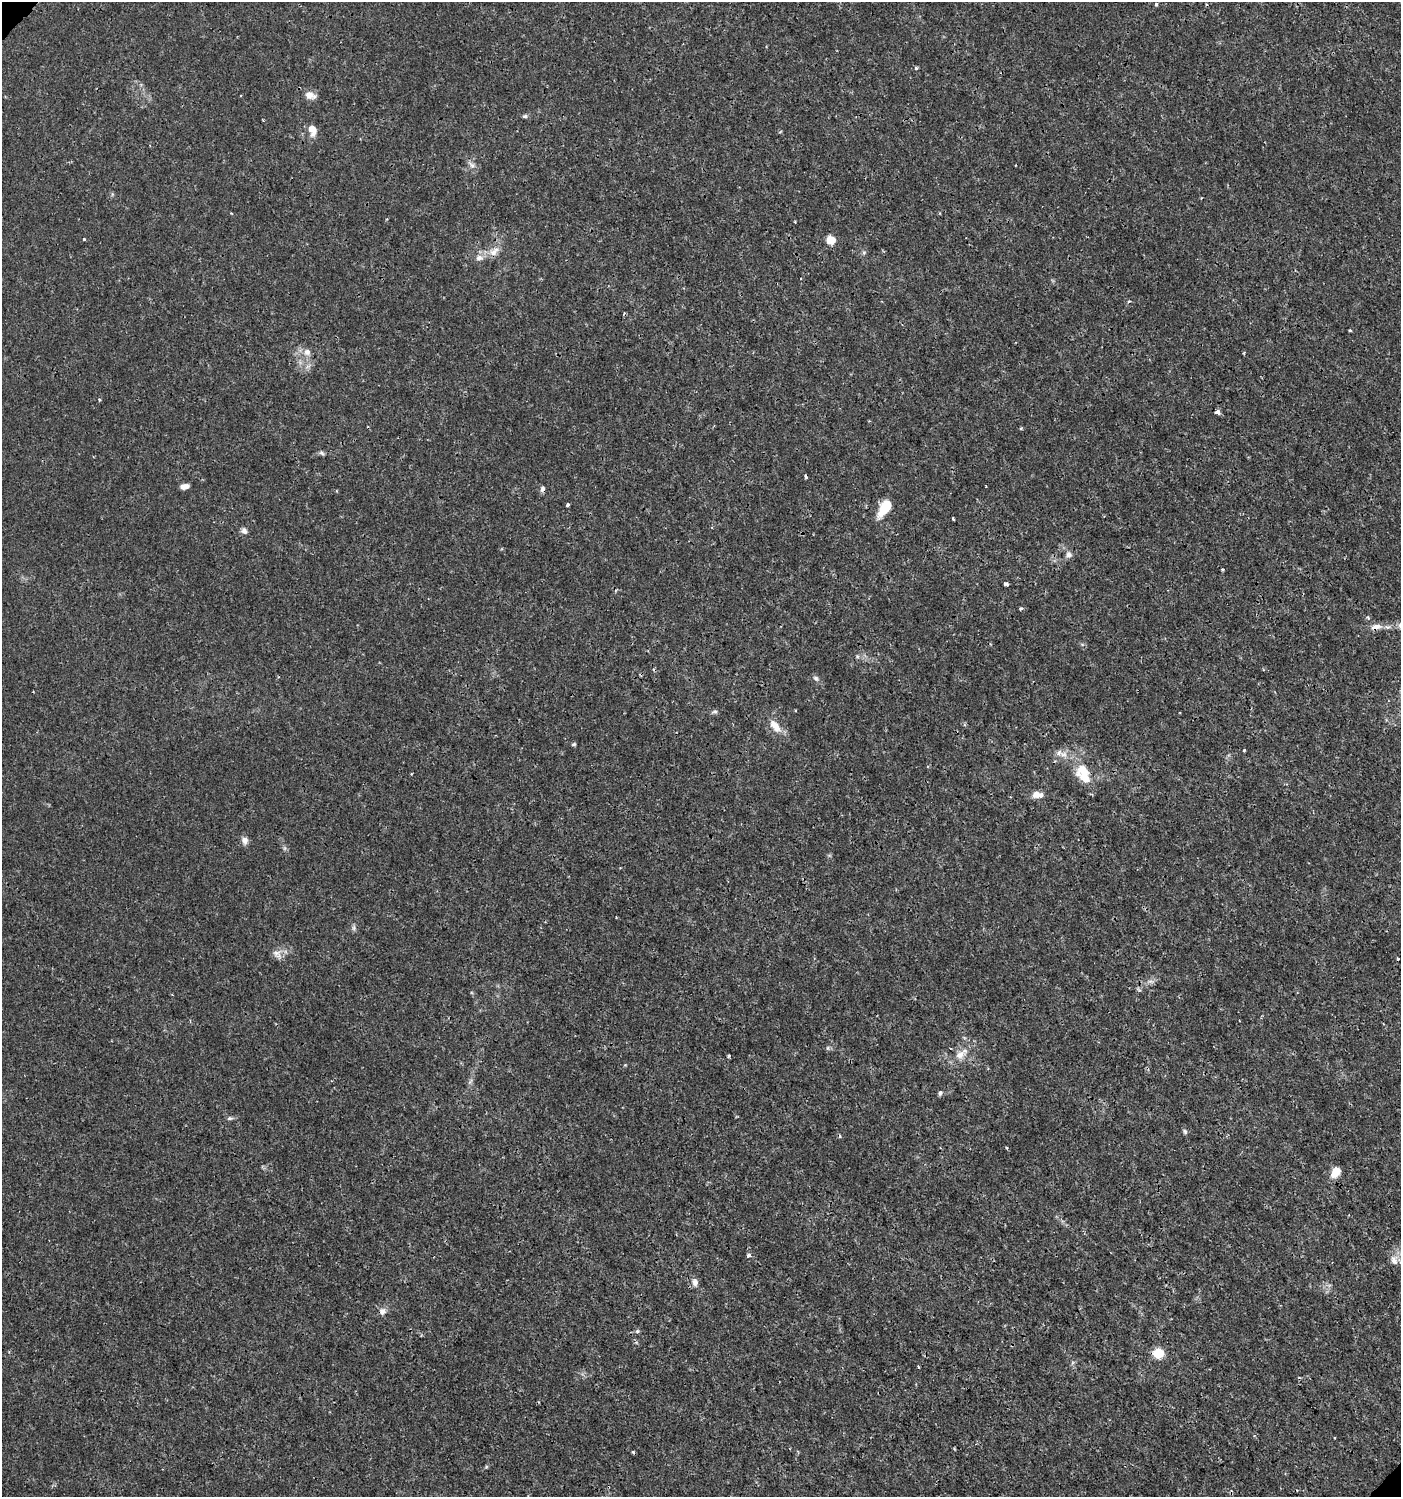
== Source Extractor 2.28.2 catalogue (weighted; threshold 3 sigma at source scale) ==
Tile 6 of 4 x 4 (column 2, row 2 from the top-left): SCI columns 1598-2996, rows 3040-4534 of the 6057 x 6072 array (HDU 1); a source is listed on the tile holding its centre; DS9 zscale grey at full resolution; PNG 1403 x 1499 px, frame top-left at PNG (2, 2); no overlay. Shown black and unused: <1% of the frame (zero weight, under 3 of 4 exposures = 5% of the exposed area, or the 3 px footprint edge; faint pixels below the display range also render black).
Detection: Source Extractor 2.28.2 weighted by HDU 2 'WHT'; one run over the whole footprint, this tile lists its part. Background 0.00101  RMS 7.8e-04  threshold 0.0035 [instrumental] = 3 sigma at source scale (4.5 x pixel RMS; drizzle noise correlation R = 1.50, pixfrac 1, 0.0396/0.0396 arcsec/px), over >= 5 px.
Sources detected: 65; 5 cosmic-ray / hot-pixel residue — not listed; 4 inside a brighter listed object's ellipse — not listed separately; the other 56 listed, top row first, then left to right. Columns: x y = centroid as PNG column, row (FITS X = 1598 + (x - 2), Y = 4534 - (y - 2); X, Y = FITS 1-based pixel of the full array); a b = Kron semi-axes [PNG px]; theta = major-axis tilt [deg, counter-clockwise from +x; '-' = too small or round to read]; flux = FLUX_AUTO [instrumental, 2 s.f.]
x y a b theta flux
1156 5 3 3 - 0.22
916 68 4 3 - 0.14
310 95 15 9 -18 0.58
525 116 7 5 0 0.14
312 130 12 8 -79 0.81
472 165 10 6 -39 0.3
231 213 3 2 - 0.068
84 239 3 3 - 0.073
831 240 10 9 - 0.79
494 251 18 8 43 0.75
864 252 6 4 19 0.12
479 258 11 8 1 0.41
1129 301 4 3 - 0.081
1350 330 3 3 - 0.099
307 352 9 9 - 0.45
1217 412 5 3 - 1.3
322 453 6 5 - 0.14
184 486 9 5 13 0.43
986 487 3 2 - 0.072
543 489 8 6 72 0.22
567 505 3 3 - 0.15
885 510 25 10 42 1.2
953 518 4 2 - 0.079
244 531 9 7 -55 0.27
1069 555 8 7 - 0.32
1223 569 4 3 - 0.089
1006 584 4 3 - 0.43
1021 609 4 3 - 0.12
1368 617 4 4 - 0.092
1376 627 16 8 15 0.59
816 678 8 5 -40 0.2
715 711 8 5 5 0.17
777 728 13 10 -72 0.74
574 744 5 4 - 0.11
1244 750 3 3 - 0.14
1064 754 10 6 17 0.39
1085 778 23 12 -32 1.3
1037 795 13 8 -1 0.6
245 840 9 8 - 0.37
354 928 7 4 90 0.16
276 953 11 8 13 0.47
828 1048 6 4 89 0.11
960 1055 15 10 42 0.79
729 1056 4 3 - 0.11
940 1093 7 4 80 0.14
230 1118 9 4 0 0.15
1185 1132 7 5 -74 0.15
1336 1172 11 8 56 1
748 1255 5 4 - 0.24
1394 1260 14 9 -76 0.6
695 1282 10 7 -84 0.37
383 1311 10 8 61 0.37
637 1331 6 5 - 0.13
1158 1353 6 6 - 4.5
918 1366 3 2 - 0.073
1335 1438 3 2 - 0.06
Overlapping masked pixels (flux is a lower limit): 2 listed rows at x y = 543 489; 1376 627